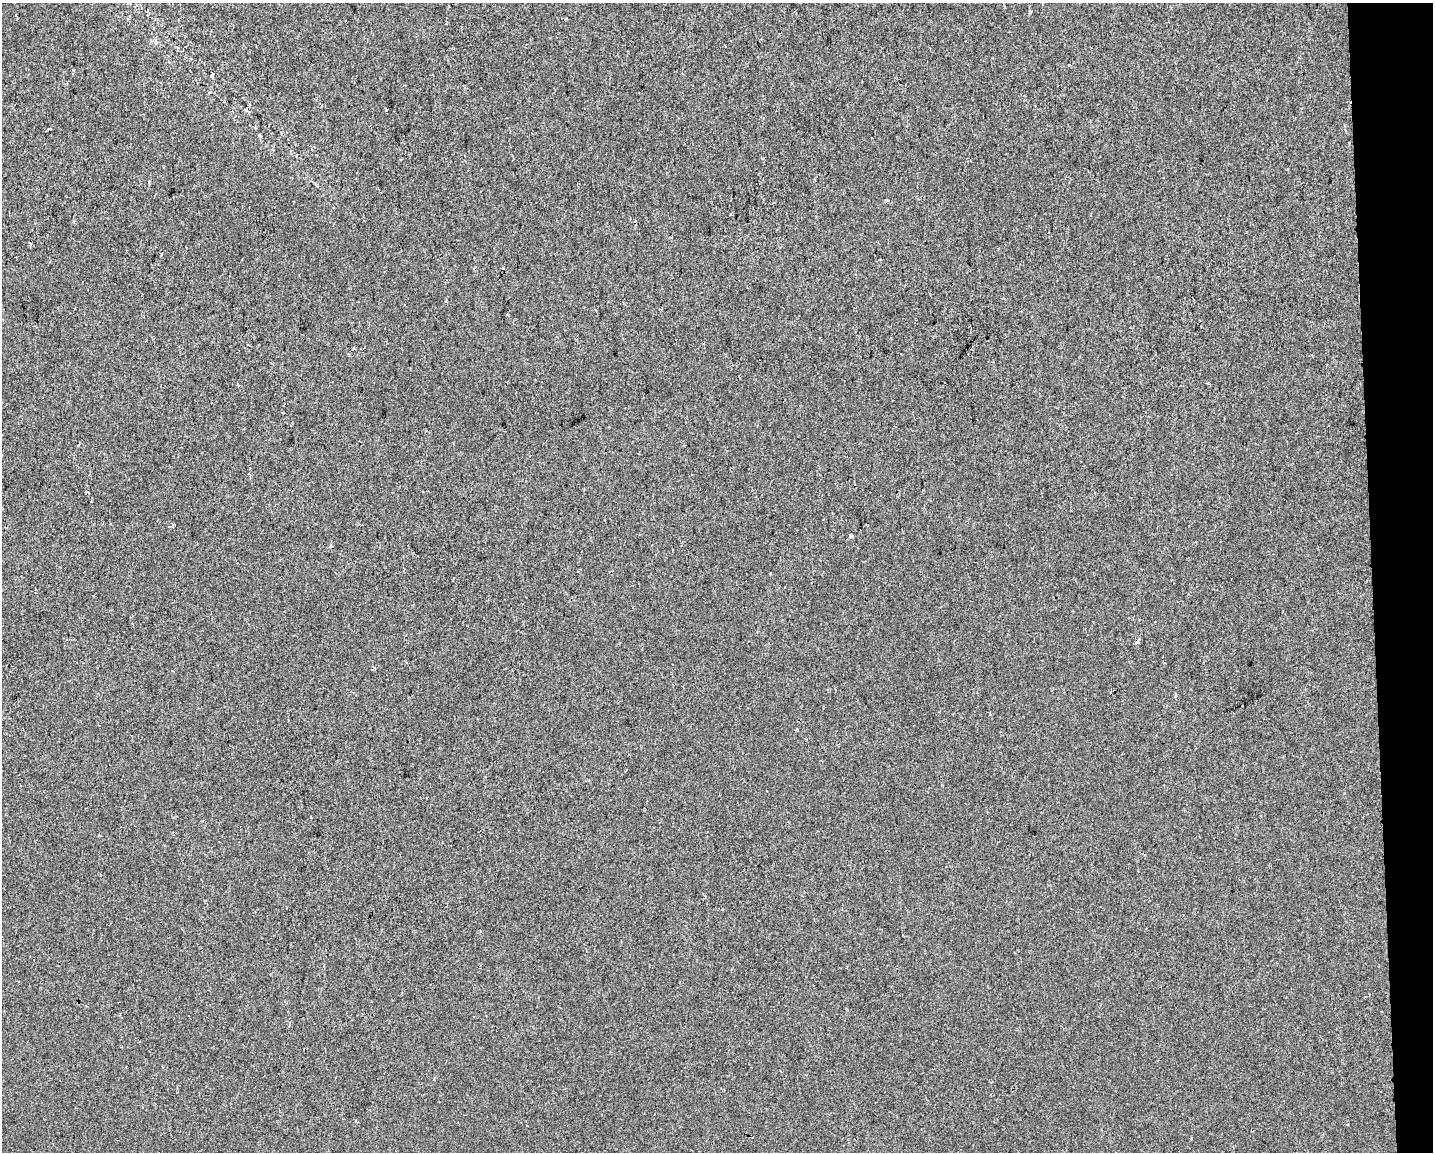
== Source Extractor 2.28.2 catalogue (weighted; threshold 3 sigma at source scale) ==
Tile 9 of 3 x 4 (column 3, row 3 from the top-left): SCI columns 2873-4303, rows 1151-2300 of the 4355 x 4601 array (HDU 1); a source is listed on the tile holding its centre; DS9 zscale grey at full resolution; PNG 1435 x 1154 px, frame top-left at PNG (2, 3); no overlay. Shown black and unused: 4% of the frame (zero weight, under 2 of 3 exposures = <1% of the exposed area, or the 3 px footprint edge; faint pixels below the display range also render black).
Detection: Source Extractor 2.28.2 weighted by HDU 2 'WHT'; one run over the whole footprint, this tile lists its part. Background 3.87e-04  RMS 0.0042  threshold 0.0191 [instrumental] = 3 sigma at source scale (4.5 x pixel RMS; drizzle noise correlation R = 1.50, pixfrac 1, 0.0396/0.0396 arcsec/px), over >= 5 px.
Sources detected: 19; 3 cosmic-ray / hot-pixel residue — not listed; the other 16 listed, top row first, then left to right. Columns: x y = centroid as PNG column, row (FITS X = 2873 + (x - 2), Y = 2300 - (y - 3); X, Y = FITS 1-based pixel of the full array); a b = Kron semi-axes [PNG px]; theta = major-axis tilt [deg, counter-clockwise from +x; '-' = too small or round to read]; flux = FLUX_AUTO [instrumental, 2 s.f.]
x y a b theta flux
1030 12 3 3 - 1.1
565 19 4 3 - 0.88
155 42 6 4 -88 0.69
212 75 4 3 - 0.61
386 110 3 3 - 1.9
49 129 3 2 - 0.69
671 237 4 2 - 0.32
29 243 5 3 - 1.2
242 259 3 2 - 0.85
354 348 3 3 - 0.86
91 501 3 3 - 0.49
173 525 4 3 - 3
851 536 4 3 - 1.5
331 546 5 3 - 0.41
1176 696 4 4 - 0.75
1191 1139 3 3 - 0.37
Unlisted compact peaks at least as high as the median listed source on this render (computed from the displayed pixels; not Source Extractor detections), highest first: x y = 446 301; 942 785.